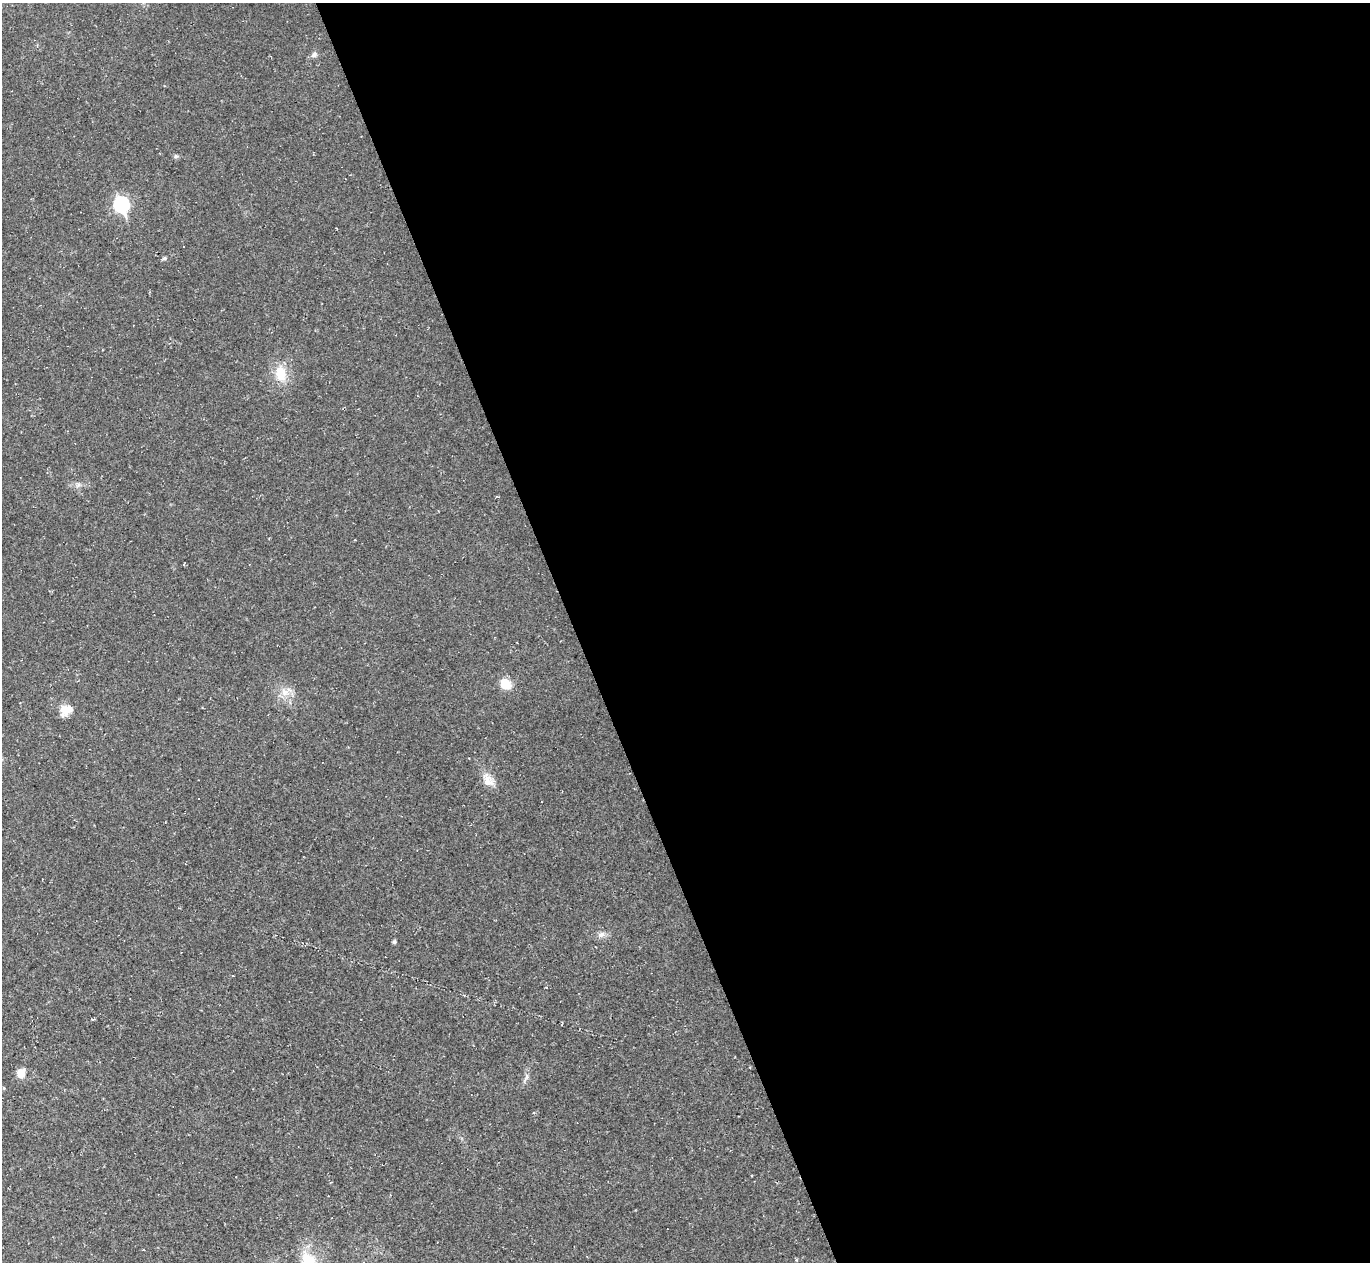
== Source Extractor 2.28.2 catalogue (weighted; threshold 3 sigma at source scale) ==
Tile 8 of 4 x 4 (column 4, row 2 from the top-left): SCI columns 4106-5473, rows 2793-4052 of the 5473 x 5459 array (HDU 1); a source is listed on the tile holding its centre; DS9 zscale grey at full resolution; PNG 1372 x 1264 px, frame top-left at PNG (2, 3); no overlay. Shown black and unused: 58% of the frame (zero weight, under 2 of 3 exposures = <1% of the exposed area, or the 3 px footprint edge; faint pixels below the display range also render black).
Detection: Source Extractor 2.28.2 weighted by HDU 2 'WHT'; one run over the whole footprint, this tile lists its part. Background 0.0498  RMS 0.0071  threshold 0.0321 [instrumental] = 3 sigma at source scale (4.5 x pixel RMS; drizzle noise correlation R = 1.50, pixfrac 1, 0.05/0.05 arcsec/px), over >= 5 px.
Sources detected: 17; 1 cosmic-ray / hot-pixel residue — not listed; the other 16 listed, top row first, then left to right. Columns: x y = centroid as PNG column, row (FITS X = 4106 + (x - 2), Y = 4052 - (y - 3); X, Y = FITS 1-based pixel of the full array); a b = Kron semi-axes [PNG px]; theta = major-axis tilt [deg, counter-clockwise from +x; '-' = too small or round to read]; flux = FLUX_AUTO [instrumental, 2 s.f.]
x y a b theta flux
314 55 7 6 - 2.2
176 156 6 5 - 1.2
121 204 8 7 - 110
164 258 5 5 - 1.4
281 373 18 12 -79 14
505 684 13 12 - 9.7
285 692 12 10 -46 6.5
66 710 16 12 21 8.3
488 781 15 12 88 7.3
601 935 10 7 21 3.1
394 941 4 4 - 1.4
233 976 3 3 - 1.6
21 1073 9 8 - 7.6
526 1077 7 4 71 1.6
4 1088 5 3 - 0.68
587 1257 4 2 - 0.42